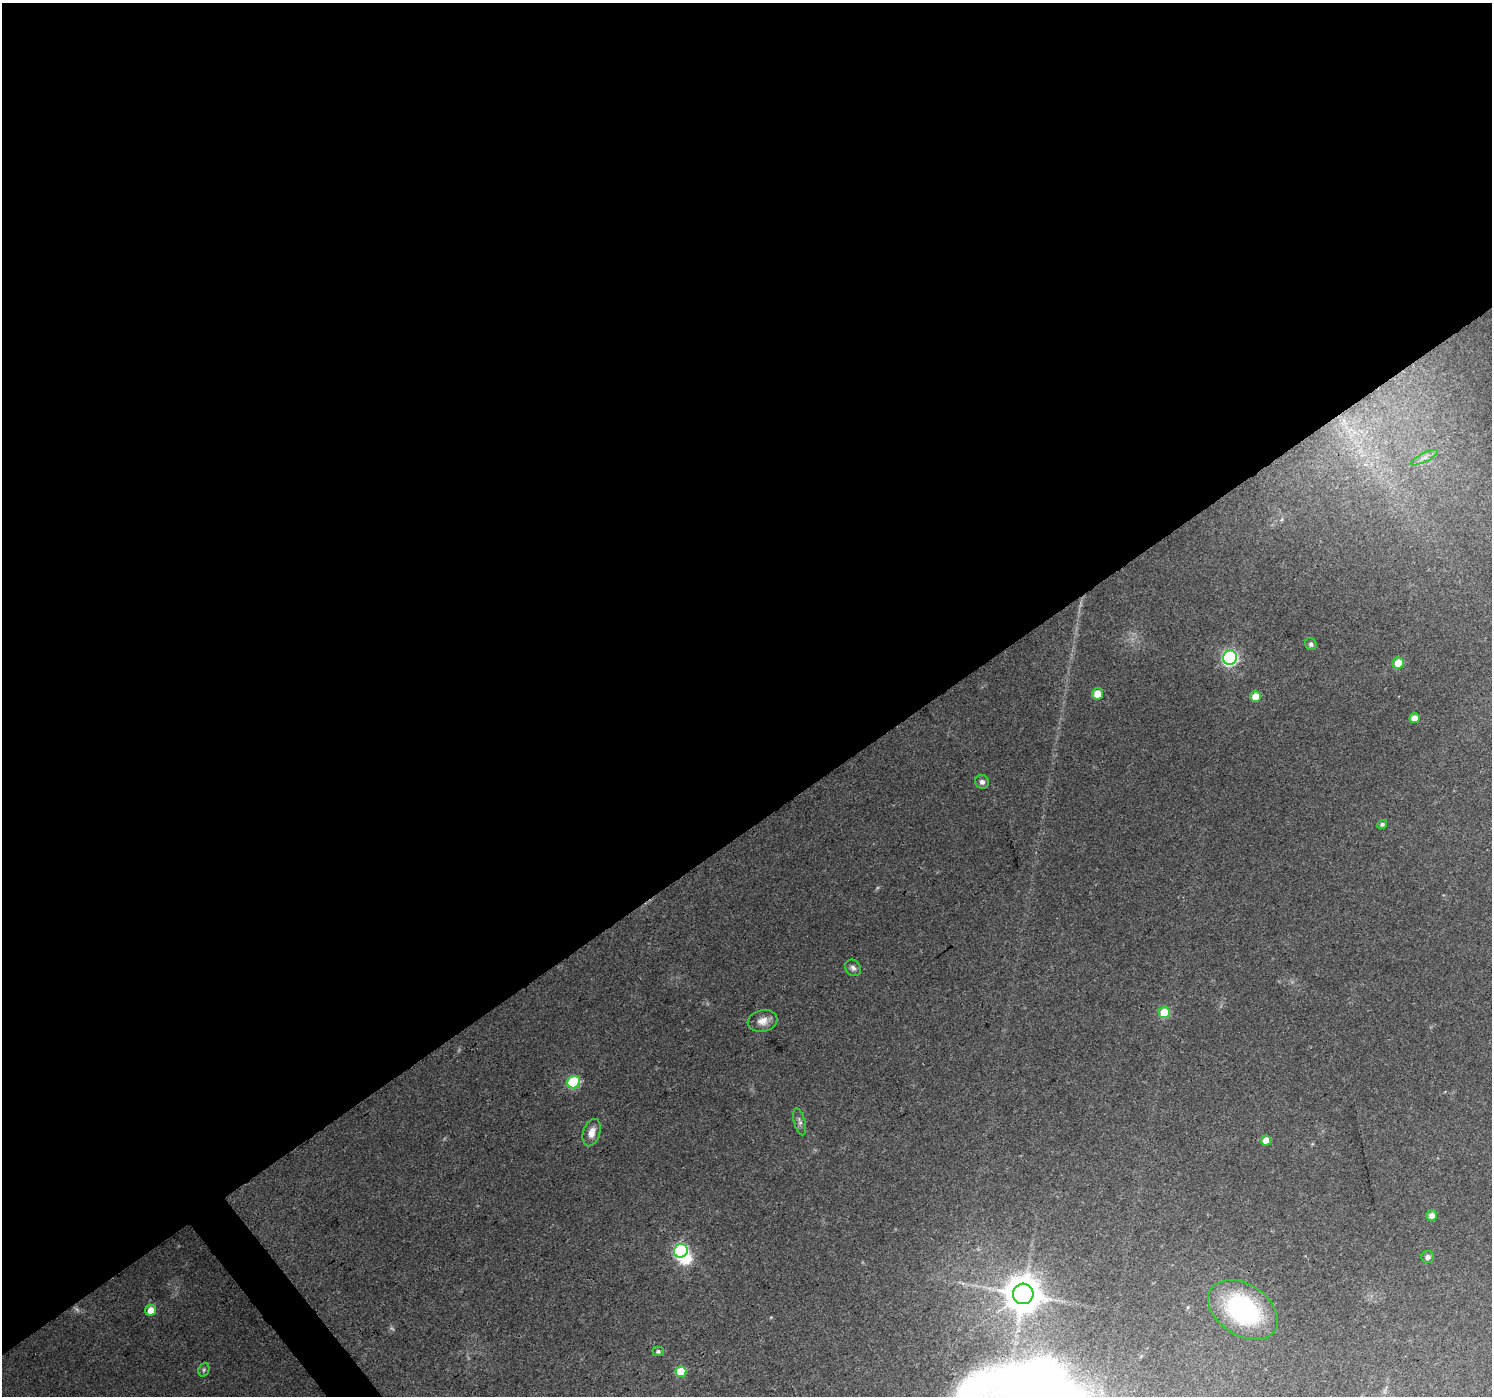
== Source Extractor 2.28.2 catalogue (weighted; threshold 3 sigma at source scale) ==
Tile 2 of 4 x 4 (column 2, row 1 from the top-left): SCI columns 1495-2984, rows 4376-5769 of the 5964 x 5900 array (HDU 1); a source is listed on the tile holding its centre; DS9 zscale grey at full resolution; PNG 1494 x 1398 px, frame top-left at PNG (2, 3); each listed source drawn as its Kron ellipse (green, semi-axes under 4 px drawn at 4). Shown black and unused: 60% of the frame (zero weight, under 3 of 4 exposures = <1% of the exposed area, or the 3 px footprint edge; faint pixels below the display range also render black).
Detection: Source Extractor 2.28.2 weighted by HDU 2 'WHT'; one run over the whole footprint, this tile lists its part. Background 0.0882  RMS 0.0054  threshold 0.0245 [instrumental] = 3 sigma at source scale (4.5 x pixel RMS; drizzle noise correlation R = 1.50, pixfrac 1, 0.0396/0.0396 arcsec/px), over >= 5 px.
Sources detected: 26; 1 inside a brighter object's white glare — neither listed nor drawn; the other 25 listed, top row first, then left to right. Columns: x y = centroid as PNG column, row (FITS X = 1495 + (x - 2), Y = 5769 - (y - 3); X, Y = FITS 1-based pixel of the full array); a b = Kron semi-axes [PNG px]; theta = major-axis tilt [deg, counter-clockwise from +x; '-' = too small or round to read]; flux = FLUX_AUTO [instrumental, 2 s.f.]
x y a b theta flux
1424 458 15 4 26 2.8
1311 644 6 5 - 1.5
1230 658 7 7 - 130
1398 663 6 5 - 9.8
1098 694 6 5 - 8.5
1256 696 5 5 - 8.6
1414 718 5 5 - 5.5
982 782 7 6 - 2.2
1382 824 5 4 - 1.2
853 968 9 7 -49 2.1
1164 1013 5 5 - 19
762 1021 15 10 12 5.1
574 1082 7 6 - 51
800 1122 14 5 -75 2
592 1133 14 8 72 5.1
1266 1141 5 5 - 6.6
1431 1215 5 5 - 3.4
681 1251 7 6 - 79
1428 1257 6 6 - 1.9
1023 1294 10 10 - 1400
151 1310 5 5 - 6.7
1243 1310 38 25 -33 75
658 1351 5 5 - 1.3
204 1370 7 5 69 1.1
681 1371 5 5 - 15